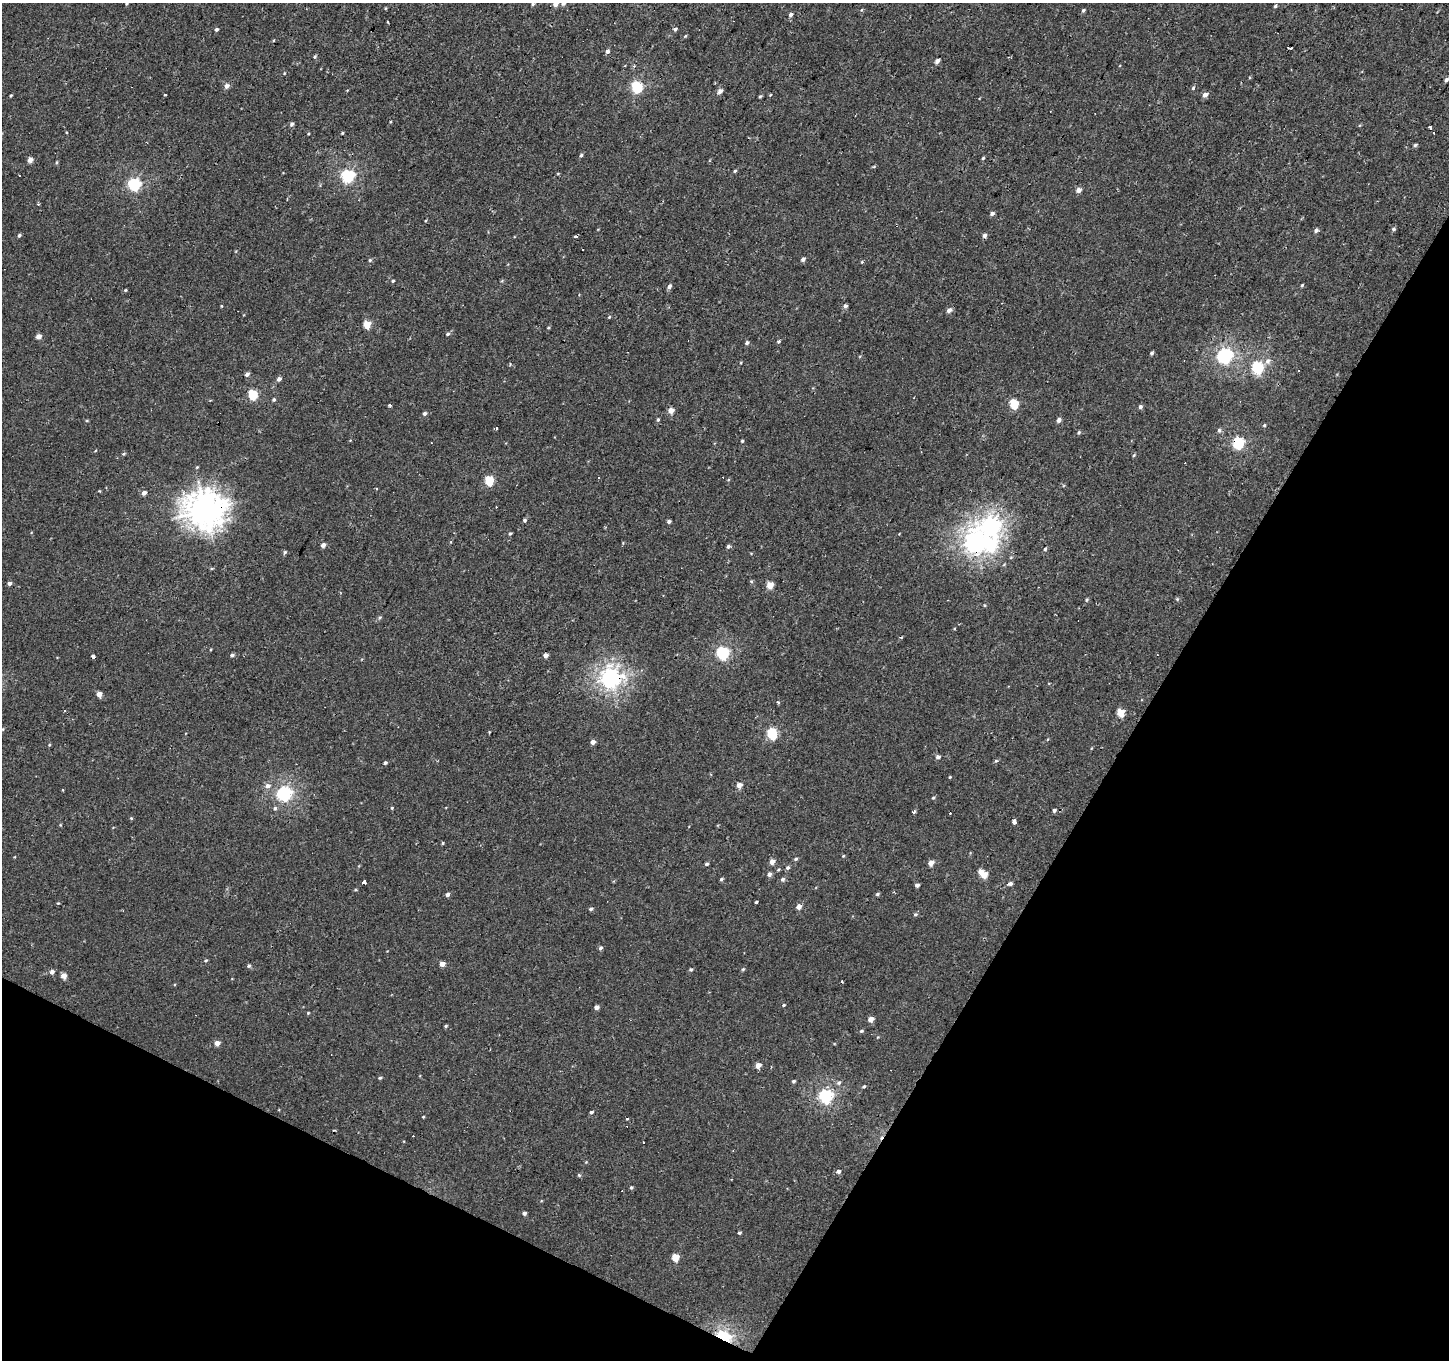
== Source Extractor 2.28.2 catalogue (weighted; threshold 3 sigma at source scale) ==
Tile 15 of 4 x 4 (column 3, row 4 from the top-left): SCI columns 2898-4344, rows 259-1616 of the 5792 x 5881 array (HDU 1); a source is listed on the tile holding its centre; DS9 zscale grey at full resolution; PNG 1451 x 1362 px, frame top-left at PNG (2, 3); no overlay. Shown black and unused: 28% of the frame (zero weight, under 2 of 3 exposures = <1% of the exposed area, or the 3 px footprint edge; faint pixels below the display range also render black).
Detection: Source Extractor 2.28.2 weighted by HDU 2 'WHT'; one run over the whole footprint, this tile lists its part. Background -5.20e-04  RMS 0.004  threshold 0.0181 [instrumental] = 3 sigma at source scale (4.5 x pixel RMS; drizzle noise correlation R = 1.50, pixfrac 1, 0.0396/0.0396 arcsec/px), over >= 5 px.
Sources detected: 207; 1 inside a brighter object's white glare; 16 cosmic-ray / hot-pixel residue — not listed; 1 inside a brighter listed object's ellipse — not listed separately; the other 189 listed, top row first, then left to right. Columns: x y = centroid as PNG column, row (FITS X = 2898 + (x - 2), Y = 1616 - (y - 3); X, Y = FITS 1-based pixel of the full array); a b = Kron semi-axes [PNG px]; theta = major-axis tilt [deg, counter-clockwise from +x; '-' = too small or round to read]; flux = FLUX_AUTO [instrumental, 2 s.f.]
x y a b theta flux
563 3 5 4 - 2.1
126 4 4 3 - 0.38
533 4 4 4 - 0.58
555 4 5 4 - 2.7
1275 6 4 4 - 0.57
385 8 4 3 - 0.31
862 10 5 3 - 0.38
1083 10 5 4 - 0.64
791 15 5 5 - 1.1
388 22 3 3 - 0.93
216 29 4 4 - 0.78
675 29 5 4 - 0.83
685 36 5 4 - 0.44
1289 48 5 2 - 0.77
607 51 5 4 - 1.3
315 56 5 4 - 0.55
937 61 5 4 - 1.7
634 66 4 3 - 0.69
284 73 4 3 - 0.31
1446 80 5 4 - 0.89
227 86 6 5 - 1.8
637 87 5 5 - 40
1193 88 5 4 - 0.6
720 91 5 4 - 2
165 95 3 2 - 0.48
1205 95 6 5 - 2.1
11 96 3 3 - 0.42
760 96 5 4 - 0.46
292 124 5 5 - 0.95
1430 127 3 3 - 2.1
342 133 3 3 - 0.41
1433 133 3 2 - 0.55
1415 145 5 4 - 0.66
581 155 5 4 - 0.63
983 158 4 4 - 0.43
30 160 5 4 - 2.5
57 162 5 3 - 0.44
735 171 4 3 - 0.49
347 176 6 6 - 56
134 184 6 6 - 53
1078 190 5 4 - 2.5
38 204 3 3 - 0.47
992 214 5 4 - 1.1
1393 229 5 4 - 0.71
1316 230 6 5 - 0.97
19 235 4 4 - 0.71
984 235 5 4 - 1.3
803 259 5 4 - 1.3
370 260 5 5 - 0.55
393 281 4 3 - 0.48
1302 285 4 3 - 0.42
669 286 6 4 46 1.2
125 290 4 3 - 0.44
221 306 3 3 - 0.37
845 306 5 4 - 0.89
949 310 6 5 - 1.7
609 317 5 4 - 0.4
367 324 5 5 - 9
548 328 5 3 - 0.37
448 334 5 4 - 0.75
38 336 5 4 - 2.6
778 341 3 3 - 2.3
747 343 5 4 - 0.9
1152 353 4 4 - 0.75
1224 356 6 6 - 85
1268 361 8 7 - 1.9
1257 367 6 6 - 43
1298 370 3 3 - 3.5
247 374 5 4 - 1.2
279 379 4 4 - 1.6
253 394 5 5 - 22
274 399 4 4 - 0.58
1014 404 5 5 - 18
389 405 5 3 - 0.49
1140 407 5 5 - 0.88
671 410 5 4 - 3.9
424 414 6 5 - 0.88
658 420 5 4 - 0.63
1059 420 5 4 - 1.5
1264 425 5 4 - 0.51
496 429 3 2 - 0.53
1219 430 6 5 - 0.83
1079 433 5 5 - 0.58
742 441 4 3 - 0.51
1238 443 6 6 - 45
1134 455 5 4 - 0.42
599 478 3 3 - 0.73
489 481 6 5 - 12
144 493 5 4 - 1.8
205 510 14 13 - 530
524 520 5 4 - 0.69
669 521 4 4 - 0.93
991 525 9 8 - 130
510 533 4 3 - 0.55
975 543 8 7 - 200
323 545 5 4 - 1.7
728 546 4 4 - 0.83
1045 549 5 4 - 0.58
285 552 5 4 - 0.72
1004 564 5 3 - 0.39
751 581 5 4 - 0.48
9 583 4 4 - 1.2
770 585 5 4 - 5.8
1177 599 5 5 - 0.51
1087 600 5 4 - 0.52
380 617 6 4 19 0.5
722 653 6 6 - 52
232 655 5 4 - 0.73
1157 655 3 2 - 0.67
93 656 4 3 - 2.2
546 656 4 4 - 1.6
610 678 8 8 - 190
99 694 4 4 - 2.7
778 702 3 3 - 0.83
1120 712 5 5 - 9
3 729 5 3 - 0.32
772 733 6 5 - 28
593 742 4 4 - 2.1
49 745 4 3 - 0.34
1091 748 4 3 - 0.31
938 757 5 4 - 1.2
996 761 5 3 - 0.46
385 763 4 3 - 0.76
950 777 3 3 - 0.34
739 785 5 5 - 2.5
268 786 7 6 - 1.9
284 793 6 6 - 86
933 798 5 4 - 0.52
275 808 6 5 - 0.77
392 808 4 3 - 0.39
1054 810 5 4 - 0.84
914 811 4 3 - 1.1
950 813 3 3 - 0.44
131 818 5 4 - 0.44
1014 822 4 3 - 3
443 843 4 3 - 0.54
843 856 4 3 - 0.35
796 859 5 4 - 0.59
772 861 5 4 - 2.7
931 863 5 4 - 2.8
707 864 5 4 - 0.59
788 867 6 5 - 0.84
778 870 5 4 - 0.45
769 874 6 5 - 1.3
984 875 6 5 - 4.7
721 879 4 3 - 0.61
783 879 6 5 - 0.9
364 882 4 3 - 32
1010 884 5 5 - 1.1
917 885 4 4 - 1.1
448 894 5 5 - 1.1
877 894 5 4 - 0.64
756 902 3 2 - 0.46
58 903 4 3 - 0.36
799 907 5 5 - 2.5
591 909 5 4 - 0.73
915 914 6 5 - 0.65
600 948 5 4 - 0.86
206 960 5 3 - 0.49
442 964 5 4 - 2.4
249 966 5 5 - 0.74
691 969 4 4 - 0.61
743 969 5 5 - 0.53
52 972 5 5 - 1.5
64 976 5 4 - 3.2
842 981 3 3 - 0.91
783 1005 5 3 - 0.46
597 1007 4 4 - 1.7
308 1013 4 3 - 0.34
871 1019 5 5 - 2.6
446 1026 4 3 - 0.61
861 1031 5 4 - 0.57
217 1043 5 4 - 2.6
758 1065 5 5 - 2.9
380 1078 5 4 - 0.48
793 1081 4 4 - 0.6
839 1082 7 6 - 0.95
864 1086 4 4 - 0.57
825 1096 6 6 - 68
591 1112 4 3 - 0.68
423 1117 3 3 - 0.36
643 1142 2 2 - 0.37
838 1171 5 5 - 1.2
579 1175 5 4 - 0.55
631 1187 4 4 - 0.6
524 1213 4 4 - 0.97
739 1233 4 3 - 0.55
675 1257 5 5 - 6.6
723 1337 7 4 -25 78
Overlapping masked pixels (flux is a lower limit): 5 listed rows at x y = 1238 443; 205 510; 975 543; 610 678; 723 1337
Isophote crosses this tile's border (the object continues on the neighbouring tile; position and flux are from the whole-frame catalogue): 2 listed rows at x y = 563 3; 555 4